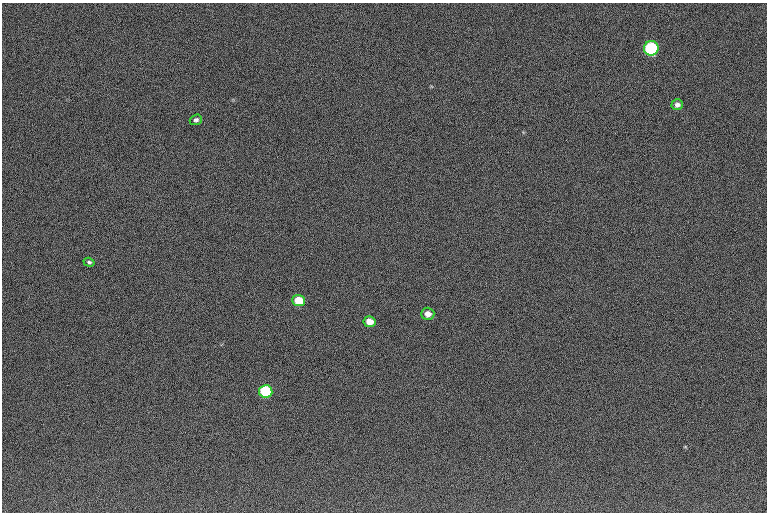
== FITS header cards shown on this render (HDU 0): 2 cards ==
NAXIS1  =                  765 /fastest changing axis
NAXIS2  =                  510 /next to fastest changing axis

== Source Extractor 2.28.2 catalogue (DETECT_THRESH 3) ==
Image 765 x 510 px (HDU 0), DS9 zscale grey, 1 PNG px = 1 image px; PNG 769 x 514 px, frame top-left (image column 1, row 510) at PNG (2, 3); each listed source drawn as its Kron ellipse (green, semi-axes under 4 px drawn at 4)
Background 124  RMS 9.2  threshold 27.5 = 3 sigma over >= 5 px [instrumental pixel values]
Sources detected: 8; all 8 listed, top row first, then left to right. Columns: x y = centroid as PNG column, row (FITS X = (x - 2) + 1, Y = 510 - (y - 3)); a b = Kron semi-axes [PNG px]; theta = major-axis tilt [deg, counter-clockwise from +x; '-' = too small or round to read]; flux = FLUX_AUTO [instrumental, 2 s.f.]
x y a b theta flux
651 48 7 7 - 68000
677 105 6 5 - 2300
196 120 6 5 - 1700
89 262 5 4 - 1100
299 300 6 5 - 17000
428 314 6 6 - 4600
370 322 6 5 - 7700
266 391 7 6 - 59000